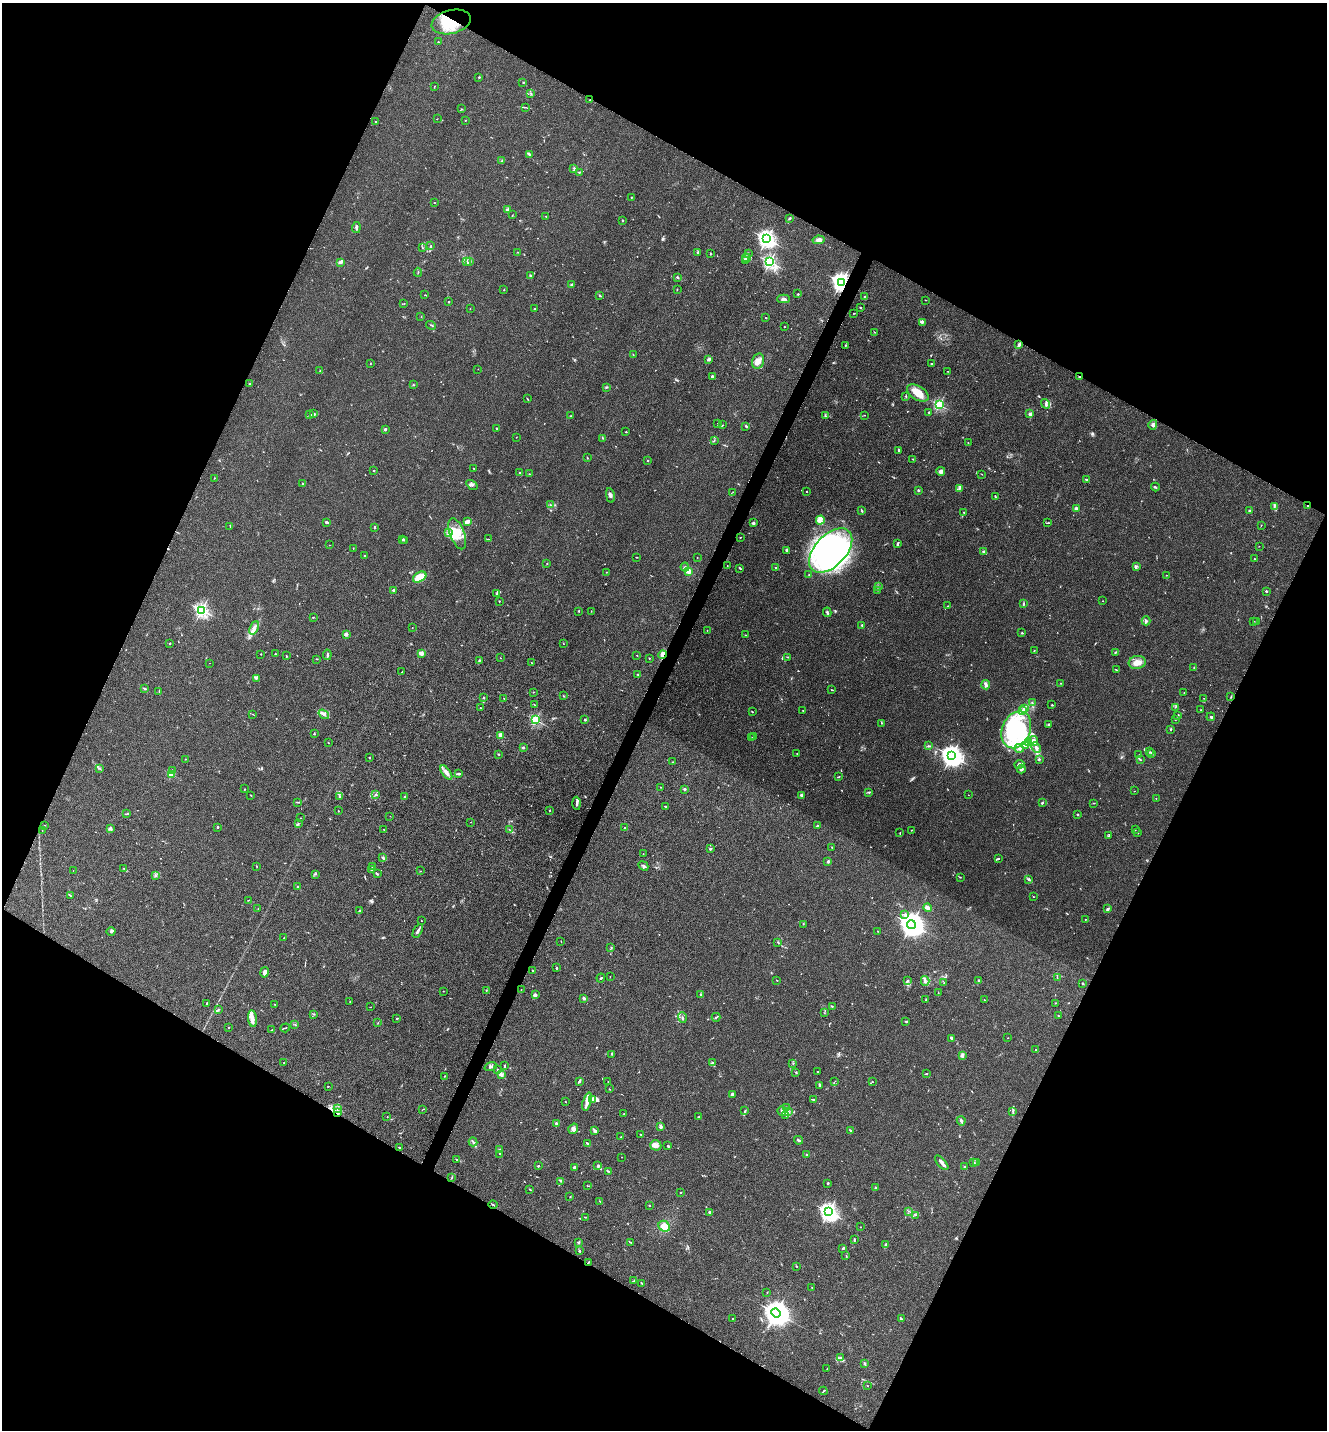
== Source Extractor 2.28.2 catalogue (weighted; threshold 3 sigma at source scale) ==
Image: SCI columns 283-5581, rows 3-5713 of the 5726 x 5715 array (HDU 1 of 3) = the unmasked area's bounding box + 8 px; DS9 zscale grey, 4 x 4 block average (1 PNG px = mean of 4 x 4 image px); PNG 1329 x 1432 px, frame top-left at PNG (2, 3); each listed source drawn as its Kron ellipse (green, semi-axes under 4 px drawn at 4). Shown black and unused: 46% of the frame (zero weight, under 3 of 4 exposures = <1% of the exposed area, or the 3 px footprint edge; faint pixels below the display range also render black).
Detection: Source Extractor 2.28.2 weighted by HDU 2 'WHT'. Background 0.0238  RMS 0.0045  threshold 0.0202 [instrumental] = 3 sigma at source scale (4.5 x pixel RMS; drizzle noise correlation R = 1.50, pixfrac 1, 0.05/0.05 arcsec/px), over >= 5 px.
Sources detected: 685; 6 too faint to see at this stretch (4 x 4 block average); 9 inside a brighter object's white glare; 2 cosmic-ray / hot-pixel residue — neither listed nor drawn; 18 coinciding with a brighter row at this scale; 47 inside a brighter listed object's ellipse — not listed separately; of the other 603, all 500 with FLUX_AUTO >= 0.73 (the completeness limit of this list) listed and drawn (103 fainter detections not listed), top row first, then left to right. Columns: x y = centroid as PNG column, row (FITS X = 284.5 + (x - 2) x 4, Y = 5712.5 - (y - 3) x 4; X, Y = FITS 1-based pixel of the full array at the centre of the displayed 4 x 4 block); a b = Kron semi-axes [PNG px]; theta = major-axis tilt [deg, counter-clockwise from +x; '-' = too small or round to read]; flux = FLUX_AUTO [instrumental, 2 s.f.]
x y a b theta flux
451 22 20 11 14 89
438 42 2 2 - 4.9
479 77 2 2 - 1.9
523 83 2 2 - 0.89
434 86 2 2 - 0.77
531 93 2 2 - 2
590 100 2 2 - 1.5
525 107 3 2 - 1.5
461 109 2 2 - 1.7
437 119 2 2 - 0.89
465 120 2 2 - 1.3
375 122 2 2 - 2
530 155 4 2 - 6.1
502 160 2 2 - 0.99
574 168 3 2 - 4.1
579 172 3 2 - 2.2
631 198 2 2 - 1.6
435 203 2 2 - 0.77
508 209 4 2 - 3.1
512 215 2 2 - 0.84
546 216 2 2 - 2.6
790 218 2 2 - 6.6
622 220 2 2 - 1.6
356 228 5 2 - 6.5
767 239 3 2 - 1200
819 240 6 4 10 9.6
431 246 3 2 - 1.6
422 248 2 2 - 1.4
517 252 3 2 - 1.1
698 252 3 2 - 2.5
748 253 2 2 - 1.6
710 254 3 2 - 1.6
746 258 4 2 - 5.5
746 260 2 2 - 2.8
340 262 4 2 - 11
467 262 2 2 - 1.6
470 262 2 2 - 1.2
770 262 2 2 - 590
418 272 4 2 - 2.4
530 276 3 2 - 2.3
677 277 2 2 - 3
841 282 3 3 - 1300
571 284 3 2 - 2.8
504 290 2 2 - 0.95
677 290 2 2 - 0.97
798 294 2 2 - 2.3
425 295 2 2 - 1.2
600 295 4 2 - 2.5
864 296 2 2 - 1.2
783 299 6 3 -2 9.2
926 300 2 2 - 0.79
449 302 2 2 - 2
404 304 2 2 - 1.2
535 308 3 2 - 2.3
860 308 2 2 - 1.7
470 309 2 2 - 1.6
854 313 2 2 - 1.3
421 316 2 2 - 1
765 317 2 2 - 0.91
922 322 3 2 - 4.2
431 325 5 2 - 2.1
784 327 2 2 - 1.1
874 332 2 2 - 1.2
1019 344 3 2 - 7.8
845 346 2 2 - 0.88
633 355 2 2 - 1.3
709 359 3 2 - 10
758 361 8 5 75 18
370 363 2 2 - 0.94
932 364 3 2 - 3
478 369 2 2 - 0.87
320 371 2 2 - 1
948 371 2 2 - 0.77
712 376 2 2 - 20
1079 377 2 2 - 17
250 384 3 2 - 2.1
413 384 2 2 - 1.1
606 387 2 2 - 1.5
918 393 12 7 -32 34
906 396 2 2 - 2.8
527 399 2 2 - 1.6
1046 404 5 3 - 6.8
939 405 2 2 - 350
929 412 2 2 - 1.9
313 414 3 2 - 2.8
1030 414 3 2 - 9.9
310 415 2 2 - 0.86
865 415 2 2 - 0.85
571 416 2 2 - 1.2
825 416 3 2 - 3
717 424 2 2 - 0.8
723 425 2 2 - 1.1
1153 425 5 4 - 6.2
746 426 3 2 - 2.6
385 429 2 2 - 19
496 429 3 2 - 2.4
626 432 2 2 - 1.8
516 437 2 2 - 0.86
603 438 2 2 - 1.2
714 440 2 2 - 1.3
968 443 2 2 - 0.96
899 451 3 2 - 2.4
588 458 2 2 - 0.81
913 459 2 2 - 1.8
648 461 2 2 - 3.2
474 468 2 2 - 3.2
374 471 2 2 - 4.4
941 471 4 3 - 9.3
519 473 2 2 - 1.6
529 474 2 2 - 0.82
982 474 2 2 - 1
214 478 2 2 - 1.3
1086 479 3 2 - 3.1
302 484 4 2 - 2.4
472 485 6 3 -33 5.5
1155 487 4 2 - 3
959 488 3 2 - 2
918 490 3 2 - 2.8
733 492 2 2 - 0.78
806 492 2 2 - 2.5
610 495 7 3 -78 5.9
995 496 4 2 - 2.2
550 505 2 2 - 0.83
1307 506 2 2 - 1.1
1274 507 2 2 - 2.1
1076 508 2 2 - 22
862 511 3 2 - 3.8
1250 511 2 2 - 14
964 513 3 2 - 2.4
820 520 4 4 - 19
326 522 3 2 - 4
467 522 3 2 - 12
753 523 2 2 - 29
1048 523 3 2 - 2.1
1261 525 2 2 - 0.91
230 526 2 2 - 1
375 527 2 2 - 3.1
448 532 2 2 - 2.6
457 534 16 7 -70 43
740 537 2 2 - 1.1
402 539 2 2 - 0.96
488 539 2 2 - 1.2
405 540 2 2 - 1.2
897 544 3 2 - 8.1
329 545 2 2 - 0.87
1259 546 2 2 - 0.85
353 548 2 2 - 1.4
787 550 3 2 - 2.6
831 550 27 15 47 760
984 551 2 2 - 4.2
364 556 3 2 - 1.7
636 557 3 2 - 1.1
697 557 2 2 - 2.1
1254 559 2 2 - 2.2
547 563 2 2 - 1.2
727 565 2 2 - 1
1137 566 4 2 - 2.6
685 567 4 3 - 4.2
775 567 2 2 - 3.1
740 568 3 2 - 3.4
689 571 2 2 - 89
606 572 2 2 - 1
809 574 2 2 - 1.7
1166 575 2 2 - 0.85
420 577 7 5 31 54
878 587 3 2 - 2.1
394 590 3 2 - 9
878 590 3 2 - 1.7
1266 591 2 2 - 8.6
497 593 3 2 - 2.8
499 601 2 2 - 1.6
1103 601 2 2 - 1.1
1024 604 4 2 - 2.6
948 606 2 2 - 0.84
201 610 2 2 - 690
579 611 2 2 - 5.3
591 611 2 2 - 0.8
827 612 5 2 - 3.8
313 617 2 2 - 1.8
1146 621 4 3 - 4.4
1254 621 2 2 - 1.3
1256 622 2 2 - 1.1
862 625 2 2 - 12
254 628 7 3 66 11
412 628 2 2 - 1.9
707 630 2 2 - 1.1
1022 633 2 2 - 3.1
346 634 2 2 - 44
745 635 2 2 - 1
170 643 2 2 - 1.5
563 643 2 2 - 0.94
1034 650 2 2 - 0.94
1115 652 4 2 - 3
275 653 2 2 - 1.4
421 653 3 3 - 11
261 654 2 2 - 0.79
286 655 3 2 - 1.4
327 655 5 2 - 4.4
637 655 2 2 - 2.5
663 655 4 2 - 16
788 657 2 2 - 1.9
500 658 2 2 - 1
649 658 2 2 - 2.9
317 659 3 2 - 1.2
479 660 3 2 - 3.3
1137 662 8 6 8 21
209 663 2 2 - 0.87
532 663 2 2 - 0.8
1194 667 2 2 - 1.2
1116 670 2 2 - 1.1
402 672 2 2 - 1.1
638 674 2 2 - 1.5
256 678 2 2 - 1.8
1060 683 2 2 - 1.3
986 685 4 3 - 8.8
145 689 2 2 - 7.8
832 690 2 2 - 1.7
159 691 3 2 - 1.3
533 692 2 2 - 1
1184 693 2 2 - 1
563 696 2 2 - 1
1231 697 3 2 - 2
483 698 2 2 - 2.8
504 698 2 2 - 0.84
1204 698 2 2 - 0.74
1032 702 2 2 - 1.4
534 704 2 2 - 0.89
1052 705 2 2 - 3.2
1175 707 2 2 - 1.3
481 708 3 2 - 1.9
1025 709 2 2 - 2.5
803 710 2 2 - 0.97
1022 710 3 2 - 3.5
1201 710 2 2 - 1.1
752 712 2 2 - 1.4
253 714 2 2 - 1
324 714 6 4 -36 7.9
1178 716 2 2 - 3.9
1211 717 4 3 - 4.6
536 720 2 2 - 320
585 720 2 2 - 4
1175 720 2 2 - 1.2
881 723 2 2 - 1
1049 724 2 2 - 1.9
1171 729 2 2 - 8.8
1016 730 19 14 67 150
314 734 2 2 - 2.2
501 735 2 2 - 75
754 737 2 2 - 0.89
752 738 2 2 - 3.5
1033 741 5 4 - 14
328 743 2 2 - 0.99
1028 743 2 2 - 2
929 746 3 2 - 3.1
1026 746 4 2 - 4.3
523 747 2 2 - 3.7
1036 747 5 3 - 8.3
1019 748 4 3 - 5.6
1149 752 3 2 - 1.9
797 753 2 2 - 1.3
1151 753 2 2 - 1.9
499 754 3 2 - 2.1
1139 755 2 2 - 1.9
951 756 4 3 - 2200
369 758 3 2 - 1.5
185 759 2 2 - 1
1039 759 3 3 - 3
1140 760 2 2 - 1.2
673 762 2 2 - 1.2
1019 764 5 2 - 9.2
99 768 2 2 - 1.5
1021 769 4 2 - 5.1
172 770 2 2 - 2.7
446 772 8 4 -54 13
171 774 2 2 - 110
458 774 2 2 - 4.5
839 777 3 2 - 1.8
661 787 2 2 - 1.1
244 789 2 2 - 1.1
685 789 2 2 - 13
1134 791 2 2 - 0.73
869 792 3 2 - 3.1
251 795 2 2 - 1.3
376 795 3 2 - 1.5
802 795 2 2 - 9
968 795 2 2 - 0.74
340 797 2 2 - 2.2
405 797 2 2 - 1.8
1156 798 2 2 - 0.89
297 802 2 2 - 1.5
577 803 6 2 -88 5.6
1042 803 2 2 - 3.9
1094 803 3 2 - 1.5
665 806 3 2 - 1.7
550 810 2 2 - 2.2
338 811 2 2 - 1.2
127 814 3 2 - 1.8
1078 814 2 2 - 9.7
390 816 2 2 - 1
300 818 2 2 - 1.2
471 822 2 2 - 0.89
298 824 2 2 - 1.1
44 825 2 2 - 0.81
817 825 2 2 - 1.6
217 827 2 2 - 10
110 828 2 2 - 28
625 828 2 2 - 7.4
1135 829 2 2 - 0.85
42 830 2 2 - 0.88
384 830 2 2 - 0.79
510 830 3 2 - 1.3
912 830 2 2 - 1.4
900 833 2 2 - 2
1138 833 2 2 - 1.3
1109 836 3 2 - 2.3
832 847 2 2 - 0.77
710 849 3 2 - 2.8
643 854 2 2 - 0.88
383 858 4 2 - 2.9
998 859 3 2 - 2.1
828 861 3 2 - 3.7
256 866 2 2 - 1.2
643 866 5 3 - 5.9
372 867 2 2 - 0.98
124 868 4 2 - 2.5
371 870 2 2 - 3.7
73 871 2 2 - 1.1
420 871 2 2 - 0.85
316 874 2 2 - 1.7
377 874 2 2 - 4.1
155 875 3 3 - 3.3
960 877 2 2 - 1.6
1029 879 3 2 - 2.6
298 887 2 2 - 3.4
70 895 3 2 - 1.6
1033 896 2 2 - 1.1
248 900 3 2 - 1.2
928 907 4 3 - 8.3
258 908 2 2 - 1
1107 909 3 3 - 5
360 911 2 2 - 1.9
905 914 3 2 - 5.1
1085 919 2 2 - 2.3
421 920 2 2 - 0.99
803 924 2 2 - 0.93
911 924 5 4 - 3300
418 931 7 2 60 6.7
877 931 2 2 - 0.92
111 932 4 4 - 4.6
284 938 2 2 - 2
561 941 2 2 - 0.93
778 942 3 2 - 1.9
611 947 2 2 - 0.8
556 968 2 2 - 12
532 971 2 2 - 2.7
265 972 5 3 - 12
610 976 2 2 - 0.74
1057 977 3 2 - 1.2
601 978 4 2 - 2.5
777 980 2 2 - 1.3
907 980 2 2 - 1.1
925 981 5 2 - 5.2
979 981 3 2 - 3.1
944 982 2 2 - 0.89
1083 983 3 2 - 1.6
486 990 2 2 - 1.2
521 990 2 2 - 2
443 991 2 2 - 0.74
938 993 2 2 - 1.2
535 995 3 3 - 4.3
701 995 3 2 - 3
584 998 2 2 - 18
926 1000 2 2 - 0.85
984 1000 2 2 - 1
350 1002 2 2 - 0.82
1055 1003 2 2 - 1.3
206 1004 2 2 - 0.99
275 1004 2 2 - 0.79
832 1006 2 2 - 2.3
370 1007 2 2 - 0.85
218 1010 4 2 - 2.4
824 1013 2 2 - 1.1
314 1014 2 2 - 1.5
1058 1016 2 2 - 1.3
716 1017 4 2 - 2.8
252 1018 8 4 -83 14
682 1018 5 2 - 2.6
397 1019 2 2 - 2.9
906 1021 3 2 - 2.3
378 1023 2 2 - 1.1
295 1025 2 2 - 0.9
228 1027 2 2 - 1.8
285 1028 5 2 - 2
272 1030 2 2 - 1.5
951 1038 3 2 - 5.2
1008 1038 2 2 - 0.77
1036 1049 2 2 - 1.1
612 1054 2 2 - 1.6
962 1056 3 2 - 4
284 1062 2 2 - 0.91
712 1062 3 2 - 2.6
793 1063 2 2 - 1.3
504 1066 3 2 - 2.1
491 1067 6 3 17 5.4
497 1070 2 2 - 2.7
796 1072 3 2 - 2.7
817 1072 2 2 - 1.1
926 1074 3 2 - 2
501 1075 3 2 - 4.7
445 1076 2 2 - 1.1
579 1081 4 2 - 3.3
835 1081 2 2 - 0.85
608 1082 2 2 - 1.2
872 1082 2 2 - 1.1
820 1085 4 2 - 3.1
328 1086 2 2 - 1.2
609 1089 2 2 - 1
732 1095 3 2 - 8.7
592 1099 4 3 - 19
813 1100 3 2 - 2.1
565 1102 2 2 - 0.84
587 1102 9 4 72 16
786 1107 2 2 - 1
337 1108 3 2 - 3.5
423 1109 2 2 - 0.97
745 1111 3 2 - 2
782 1111 5 2 - 4.5
1013 1111 2 2 - 1.2
338 1112 3 2 - 10
788 1112 3 2 - 2.7
624 1113 2 2 - 1
786 1115 3 2 - 1.9
387 1117 2 2 - 1.2
699 1117 2 2 - 1.3
961 1121 5 3 - 5.8
556 1123 3 2 - 2.8
661 1127 3 2 - 5.6
573 1129 5 4 - 9.3
594 1130 4 3 - 4.8
850 1130 3 2 - 2.2
641 1135 2 2 - 2.2
621 1137 2 2 - 1.3
798 1140 4 2 - 4.3
473 1142 4 2 - 3.8
588 1144 3 2 - 3.4
656 1145 5 5 - 12
668 1146 2 2 - 4.4
399 1148 2 2 - 4
500 1149 3 2 - 2.1
500 1154 2 2 - 1.1
806 1154 2 2 - 1.9
621 1157 2 2 - 2.1
456 1159 2 2 - 2.2
976 1162 2 2 - 1.7
942 1163 9 2 -51 17
973 1163 3 2 - 2.9
538 1166 2 2 - 3.1
598 1166 4 2 - 4.5
575 1167 4 2 - 4.2
964 1167 3 2 - 2
608 1171 2 2 - 1.3
451 1178 3 2 - 1.4
561 1181 2 2 - 1.7
828 1183 2 2 - 3.1
587 1186 3 2 - 1.6
875 1188 3 2 - 2.1
530 1189 2 2 - 1.1
681 1193 2 2 - 1.4
570 1197 2 2 - 1.1
600 1201 2 2 - 1.3
493 1205 4 2 - 2
649 1205 2 2 - 5.1
909 1211 2 2 - 1.1
710 1212 3 2 - 7.2
828 1212 3 3 - 1300
916 1215 2 2 - 0.73
586 1217 2 2 - 1
664 1226 6 5 - 22
860 1227 2 2 - 1.3
854 1239 2 2 - 1.8
578 1242 3 2 - 3.6
630 1242 3 2 - 2.1
885 1245 2 2 - 1.7
843 1249 3 2 - 2.1
579 1251 3 2 - 2.2
846 1255 2 2 - 0.87
588 1262 2 2 - 1.9
797 1266 3 2 - 1.2
634 1281 3 2 - 1.8
642 1283 3 2 - 1.6
812 1288 3 2 - 1.2
767 1292 2 2 - 1
776 1313 5 4 - 3900
732 1318 2 2 - 2.3
901 1319 3 2 - 5.3
841 1358 3 3 - 3.5
865 1364 2 2 - 3.4
827 1369 2 2 - 0.82
867 1386 2 2 - 0.91
823 1391 4 2 - 2.5
Overlapping masked pixels (flux is a lower limit): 9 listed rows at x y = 451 22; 590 100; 841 282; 1019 344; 1079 377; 1307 506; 663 655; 338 1112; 588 1262
Diffuse or blended objects may show on this block-average render without a row.